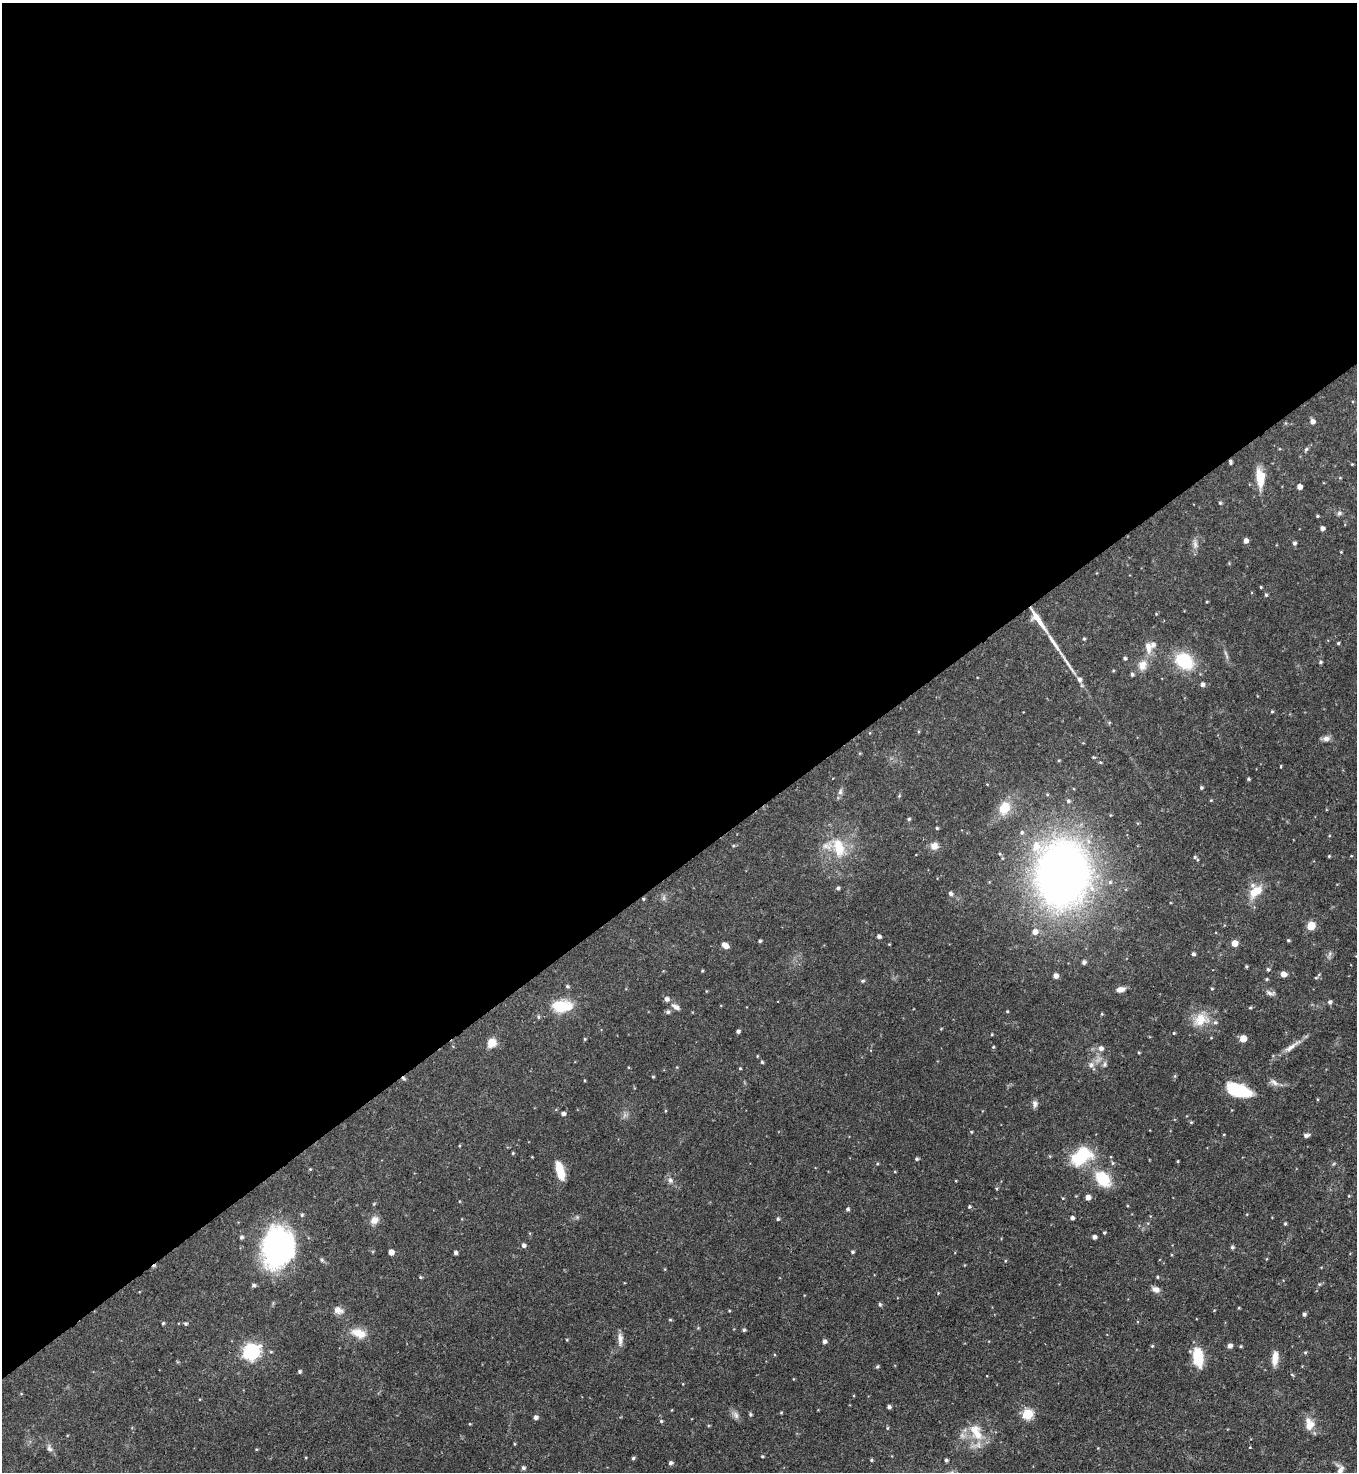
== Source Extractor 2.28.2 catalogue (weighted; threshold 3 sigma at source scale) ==
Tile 2 of 4 x 4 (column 2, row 1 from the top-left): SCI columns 1653-3007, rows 4412-5881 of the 5875 x 5882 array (HDU 1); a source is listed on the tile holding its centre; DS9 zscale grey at full resolution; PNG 1359 x 1474 px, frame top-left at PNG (2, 3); no overlay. Shown black and unused: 59% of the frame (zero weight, under 3 of 4 exposures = <1% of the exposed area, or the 3 px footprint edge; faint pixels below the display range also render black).
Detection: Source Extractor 2.28.2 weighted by HDU 2 'WHT'; one run over the whole footprint, this tile lists its part. Background 0.0619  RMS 0.0035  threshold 0.0158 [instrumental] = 3 sigma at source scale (4.5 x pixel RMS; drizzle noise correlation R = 1.50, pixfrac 1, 0.05/0.05 arcsec/px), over >= 5 px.
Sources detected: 199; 1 too faint to see at this stretch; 1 cosmic-ray / hot-pixel residue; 1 long thin detection or spike segment (spike, bleed or trail) — not listed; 8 inside a brighter listed object's ellipse — not listed separately; the other 188 listed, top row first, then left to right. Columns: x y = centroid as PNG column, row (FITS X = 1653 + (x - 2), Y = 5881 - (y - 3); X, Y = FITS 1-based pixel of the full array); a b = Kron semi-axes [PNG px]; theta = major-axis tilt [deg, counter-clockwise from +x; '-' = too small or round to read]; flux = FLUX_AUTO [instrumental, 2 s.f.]
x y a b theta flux
1312 421 5 5 - 1.5
1306 449 6 4 71 0.62
1230 462 5 3 - 0.65
1352 464 4 3 - 0.28
1260 478 21 9 -85 7.1
1299 487 4 4 - 2
1220 503 4 4 - 0.42
1339 513 7 6 - 0.86
1317 516 3 3 - 0.44
1322 528 4 4 - 1.4
1246 541 5 4 - 1.7
1294 543 5 4 - 0.83
1195 544 9 6 -75 1.4
1341 552 4 3 - 0.26
1261 587 3 3 - 0.32
1266 595 5 4 - 0.49
1207 602 3 3 - 0.31
1156 614 4 3 - 0.27
1038 620 30 6 -54 5.9
1084 639 4 3 - 0.43
1338 643 4 3 - 0.44
1148 647 18 8 -79 3.1
1226 654 15 3 -69 1
1125 658 4 4 - 0.69
1184 661 20 15 -35 16
1320 662 5 4 - 0.53
1143 665 15 11 77 3.5
1113 670 5 3 - 0.33
1132 674 5 4 - 0.69
1080 680 6 6 - 1.1
1202 684 5 5 - 1.2
1272 712 4 3 - 0.38
1326 738 10 7 1 1.5
1281 766 4 3 - 0.31
1249 779 4 3 - 0.5
1201 788 4 4 - 0.56
840 792 8 6 75 1
1211 800 4 3 - 0.3
1068 801 6 5 - 0.76
1004 808 16 12 70 7.1
909 819 4 4 - 0.54
937 828 3 3 - 0.44
1022 832 6 5 - 0.74
934 846 10 9 - 2.2
838 847 29 15 -74 11
1329 856 3 3 - 0.37
1351 856 4 3 - 0.25
1195 857 6 6 - 0.67
1062 874 52 42 -87 270
1110 882 6 6 - 0.75
838 888 4 4 - 0.69
1256 891 19 11 41 5.9
950 894 5 5 - 0.92
643 899 4 4 - 0.37
1311 926 5 5 - 12
1035 932 6 6 - 2.3
879 936 4 4 - 1
1288 940 4 3 - 0.42
760 941 4 3 - 0.58
1235 943 5 5 - 4.6
725 945 7 5 -35 2.2
1193 954 4 4 - 0.72
1330 954 8 4 71 0.75
1084 962 5 4 - 1
1246 966 4 3 - 0.42
1268 969 5 4 - 0.53
702 971 4 3 - 0.33
1283 974 5 4 - 2.6
1056 976 5 4 - 1.9
1316 978 4 4 - 0.38
1267 979 4 4 - 0.42
863 981 6 4 2 0.55
567 986 5 4 - 0.56
1120 989 10 6 16 2.1
1212 989 4 3 - 0.39
1270 993 14 5 -11 1.2
1330 1002 5 4 - 0.88
562 1006 25 15 1 9.8
676 1007 13 6 -32 1.6
1250 1008 5 3 - 0.41
1007 1011 4 3 - 0.32
668 1012 6 6 - 0.75
1102 1014 4 4 - 0.34
538 1017 5 3 - 0.43
1201 1020 23 16 22 7.1
738 1031 4 4 - 0.87
1174 1033 4 3 - 0.31
992 1034 4 3 - 0.32
1243 1038 5 5 - 5.9
585 1039 4 4 - 0.36
491 1043 11 9 66 4
1292 1046 31 7 35 3.4
993 1047 4 3 - 0.39
1101 1048 7 6 - 1.5
1139 1053 4 3 - 0.33
762 1062 4 4 - 0.46
1105 1064 8 6 67 0.95
1091 1065 9 7 58 1.5
740 1068 4 3 - 0.34
653 1077 4 4 - 0.34
1274 1082 14 6 -32 1.6
1239 1090 20 10 -16 22
1317 1099 4 3 - 0.32
1035 1104 10 6 -87 1.2
665 1111 5 3 - 0.29
563 1114 4 4 - 1.1
1191 1122 4 4 - 0.38
971 1132 4 4 - 0.34
1224 1134 4 3 - 0.26
1306 1135 7 4 17 1.2
513 1153 4 3 - 0.39
1081 1156 26 17 34 16
917 1159 4 4 - 0.58
1178 1161 3 3 - 0.31
310 1169 4 4 - 0.32
560 1171 22 8 -76 6.5
1103 1179 18 12 -49 12
670 1180 8 7 - 1.3
996 1189 5 3 - 0.39
1349 1196 4 3 - 0.28
1088 1197 5 5 - 1.7
459 1201 4 3 - 0.25
969 1207 4 4 - 0.51
847 1209 5 4 - 0.62
302 1215 5 4 - 0.59
1072 1218 4 4 - 1
778 1219 4 4 - 0.54
374 1220 11 9 38 2.4
1285 1224 4 3 - 0.46
1104 1232 4 3 - 0.46
241 1237 5 5 - 0.75
1094 1237 4 4 - 1.2
524 1245 5 5 - 1
277 1247 43 32 79 64
1232 1247 5 5 - 0.64
391 1252 5 4 - 2.4
852 1252 4 4 - 0.57
455 1253 4 4 - 0.95
322 1260 6 4 -18 0.53
420 1277 5 4 - 0.42
1157 1277 4 3 - 0.38
1319 1284 5 4 - 0.45
254 1285 4 4 - 0.78
1156 1289 10 6 -20 1.8
880 1304 5 4 - 0.53
1239 1308 4 3 - 0.31
338 1310 13 9 -24 2.3
1304 1314 4 4 - 0.78
670 1320 5 3 - 0.33
163 1323 4 4 - 0.47
185 1324 5 5 - 0.53
744 1330 4 4 - 0.54
359 1333 20 12 -18 5.1
620 1339 17 7 -88 2.2
567 1340 5 3 - 0.3
824 1341 4 4 - 1.2
1152 1346 4 4 - 0.37
1230 1346 5 4 - 1.6
1240 1346 4 3 - 0.38
251 1351 7 7 - 98
271 1352 5 3 - 0.38
1305 1352 5 4 - 0.43
1198 1357 19 10 -82 12
1275 1358 15 7 84 3.8
877 1366 5 4 - 0.46
300 1371 4 4 - 0.63
793 1379 4 3 - 0.23
889 1407 4 4 - 0.82
781 1412 5 3 - 0.33
750 1414 4 4 - 0.52
1028 1414 6 5 - 24
736 1415 12 6 -62 1.5
536 1417 5 5 - 1.2
661 1421 4 4 - 0.46
470 1424 4 3 - 0.26
1310 1425 14 10 48 3.3
887 1428 5 3 - 0.36
976 1432 27 15 -63 8.2
514 1444 5 3 - 0.3
1250 1447 4 2 - 0.22
50 1448 12 7 -58 1.4
762 1456 4 3 - 0.37
633 1458 4 4 - 0.57
871 1460 4 3 - 0.41
946 1460 3 3 - 0.69
671 1463 5 5 - 0.92
523 1468 5 4 - 0.81
1340 1469 12 8 89 1.9
Overlapping masked pixels (flux is a lower limit): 3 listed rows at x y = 1230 462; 1038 620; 643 899
Isophote crosses this tile's border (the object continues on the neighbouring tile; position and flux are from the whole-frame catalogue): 1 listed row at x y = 1340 1469